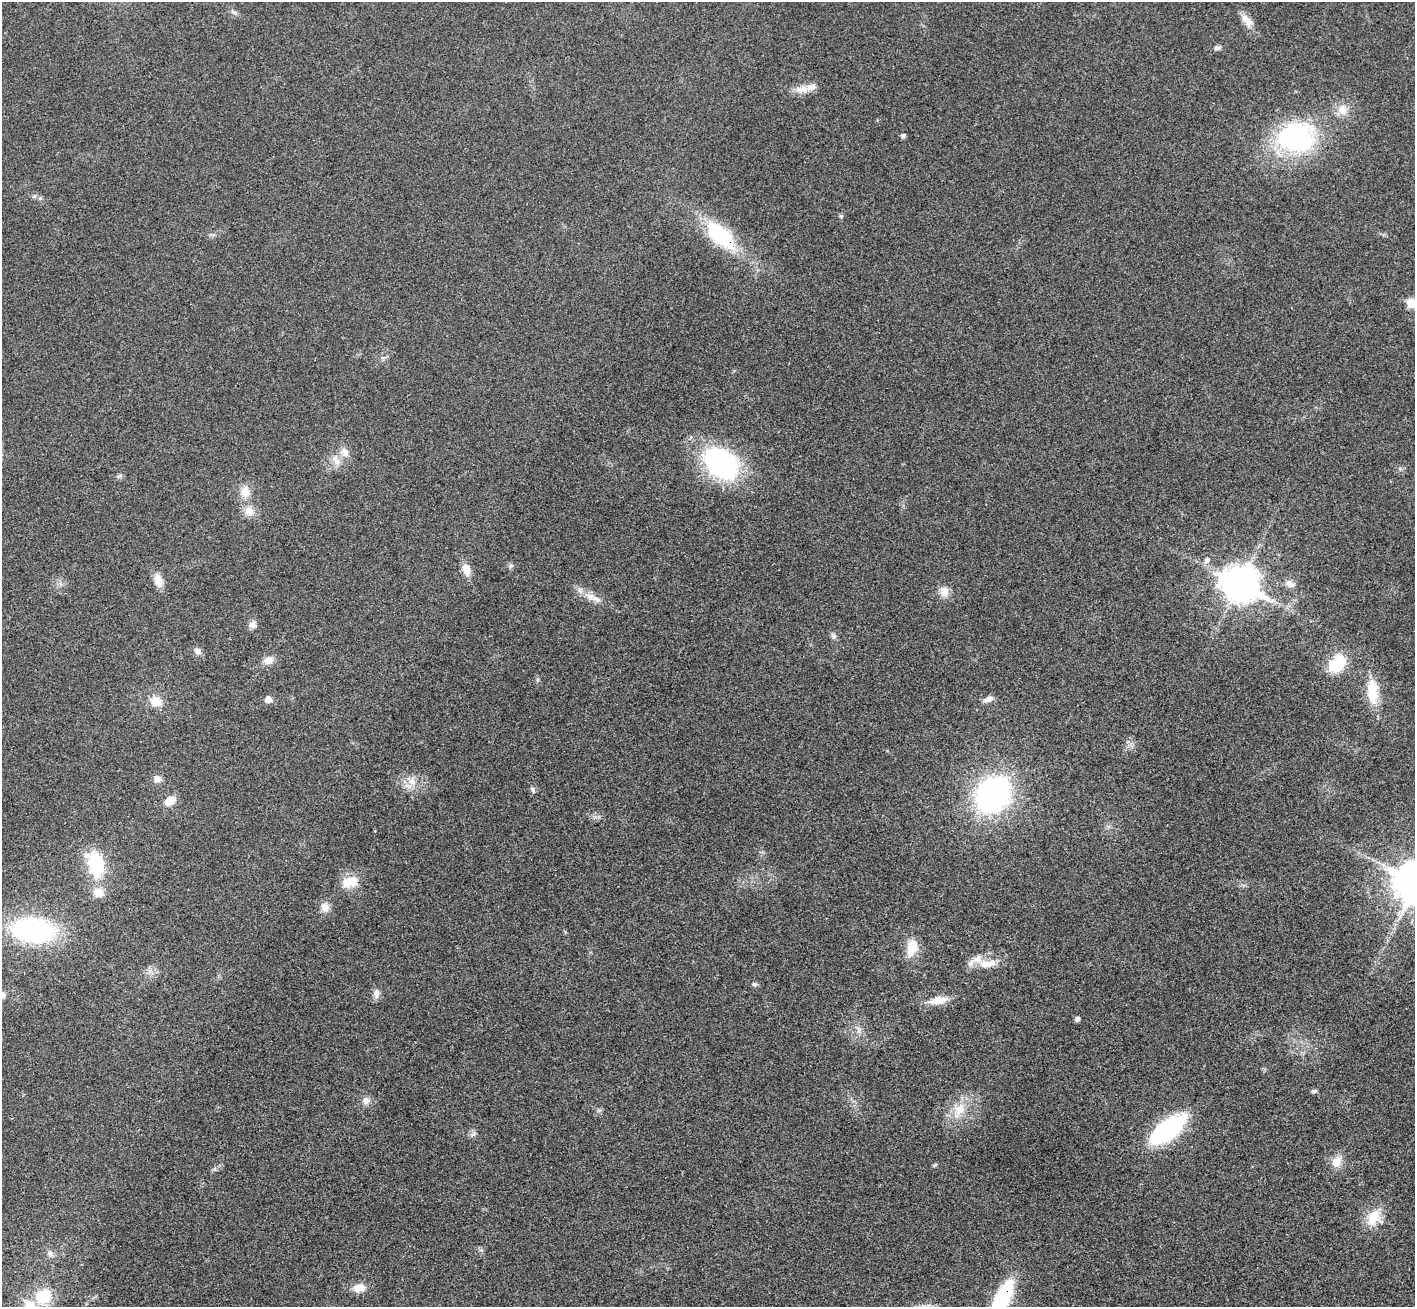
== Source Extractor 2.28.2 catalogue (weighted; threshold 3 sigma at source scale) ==
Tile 7 of 4 x 4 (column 3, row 2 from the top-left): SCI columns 2859-4271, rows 2942-4246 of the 5714 x 5748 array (HDU 1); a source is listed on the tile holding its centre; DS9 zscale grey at full resolution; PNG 1417 x 1309 px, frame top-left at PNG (2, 2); no overlay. Shown black and unused: <1% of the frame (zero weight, under 3 of 4 exposures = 6% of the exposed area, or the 3 px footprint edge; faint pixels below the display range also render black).
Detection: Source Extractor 2.28.2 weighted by HDU 2 'WHT'; one run over the whole footprint, this tile lists its part. Background 0.0363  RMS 0.0067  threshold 0.03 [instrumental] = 3 sigma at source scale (4.5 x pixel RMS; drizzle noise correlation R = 1.50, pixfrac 1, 0.05/0.05 arcsec/px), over >= 5 px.
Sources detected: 69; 5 inside a brighter listed object's ellipse — not listed separately; the other 64 listed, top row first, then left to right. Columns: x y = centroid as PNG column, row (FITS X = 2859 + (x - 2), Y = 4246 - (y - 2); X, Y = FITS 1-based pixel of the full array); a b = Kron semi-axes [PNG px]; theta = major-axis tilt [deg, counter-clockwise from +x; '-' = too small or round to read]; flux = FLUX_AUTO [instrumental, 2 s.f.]
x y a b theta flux
234 12 6 5 - 1.4
1247 20 21 9 -48 6.4
1217 48 8 5 4 2.1
802 89 18 11 5 7.3
1342 110 14 12 -67 7.6
903 136 5 4 - 1.7
1296 138 42 30 5 100
34 196 5 5 - 1.1
841 216 6 5 - 1
720 235 40 20 -43 48
1411 303 6 5 - 24
345 452 13 9 -65 4.8
336 460 17 8 -60 5.2
721 463 47 32 -34 86
120 476 8 5 27 1.5
245 491 11 10 - 8.4
249 511 12 11 - 6.9
1207 560 7 6 - 2.6
511 566 8 5 20 1.4
466 569 13 9 -74 7.2
158 580 14 9 -68 8
1240 583 13 11 -24 1300
1290 584 13 9 -27 4.1
580 590 10 6 -62 2.7
944 592 14 11 -65 5.8
596 599 17 8 -24 5.8
253 624 11 8 11 3.1
833 636 9 6 -45 1.9
198 651 9 8 - 3
268 660 12 9 7 5.3
1337 663 23 16 50 21
1373 691 36 14 -86 18
268 699 5 5 - 6.5
988 699 14 7 21 3.6
155 701 13 11 -24 9.2
157 779 9 9 - 3.7
412 781 11 8 -64 5.1
533 790 9 6 -62 1.7
993 794 28 21 50 190
170 801 11 9 39 8.6
96 864 24 15 -76 42
347 883 17 15 34 10
98 892 12 11 - 7.8
325 907 12 10 -75 5.4
33 930 41 22 -5 120
912 947 19 11 77 14
986 964 17 11 -4 8.4
754 984 7 6 - 1.4
377 993 14 7 89 3.5
938 1000 19 8 11 11
1077 1019 5 5 - 2.1
859 1029 10 5 -79 2.3
1314 1091 6 6 - 1.3
366 1100 9 9 - 3.7
959 1109 20 15 55 14
1167 1130 47 20 38 62
1337 1162 14 11 51 7.9
935 1165 9 3 34 0.91
1374 1218 23 18 58 15
481 1250 7 4 -18 1.1
50 1254 9 8 - 2.7
359 1288 14 9 9 8.5
43 1296 18 16 27 21
1002 1298 34 12 62 66
Overlapping masked pixels (flux is a lower limit): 2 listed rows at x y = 720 235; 1002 1298
Isophote crosses this tile's border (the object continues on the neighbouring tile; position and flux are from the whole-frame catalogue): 2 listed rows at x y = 1411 303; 1002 1298